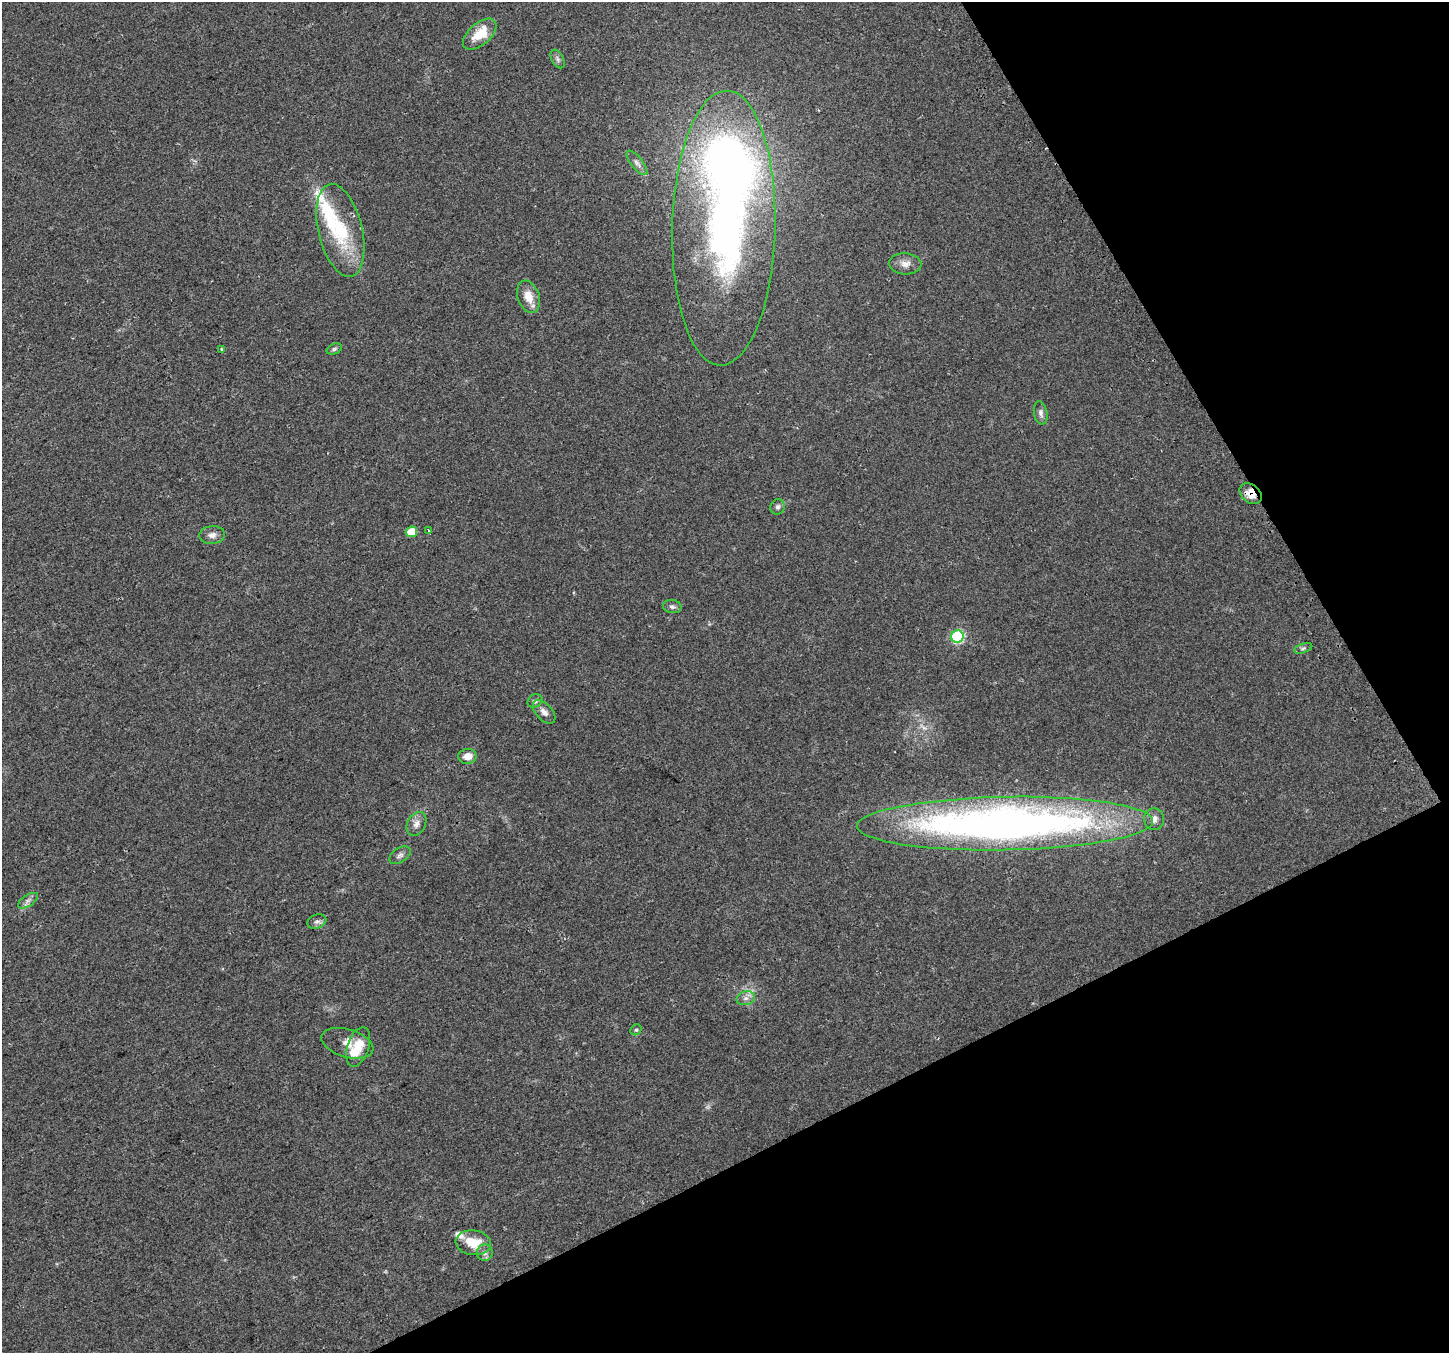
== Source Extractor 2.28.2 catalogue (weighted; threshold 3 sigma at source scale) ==
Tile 12 of 4 x 4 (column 4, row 3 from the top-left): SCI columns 4370-5816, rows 1473-2823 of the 5848 x 5706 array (HDU 1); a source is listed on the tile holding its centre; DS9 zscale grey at full resolution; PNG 1451 x 1355 px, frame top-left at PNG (2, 2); each listed source drawn as its Kron ellipse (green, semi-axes under 4 px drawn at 4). Shown black and unused: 25% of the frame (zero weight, under 2 of 3 exposures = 2% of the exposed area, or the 3 px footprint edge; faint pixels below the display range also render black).
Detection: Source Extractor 2.28.2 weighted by HDU 2 'WHT'; one run over the whole footprint, this tile lists its part. Background 0.0511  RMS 0.0081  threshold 0.0365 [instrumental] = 3 sigma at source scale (4.5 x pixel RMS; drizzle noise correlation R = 1.50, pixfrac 1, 0.0396/0.0396 arcsec/px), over >= 5 px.
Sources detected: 42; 1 too faint to see at this stretch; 3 inside a brighter object's white glare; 1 cosmic-ray / hot-pixel residue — neither listed nor drawn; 4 inside a brighter listed object's ellipse — not listed separately; the other 33 listed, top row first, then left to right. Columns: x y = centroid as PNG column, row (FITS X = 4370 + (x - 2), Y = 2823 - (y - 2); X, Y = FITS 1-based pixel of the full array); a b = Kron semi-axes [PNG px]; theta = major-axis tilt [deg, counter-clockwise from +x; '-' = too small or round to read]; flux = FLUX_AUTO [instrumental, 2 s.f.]
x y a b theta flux
480 34 20 11 41 21
558 59 10 6 -60 2.2
637 163 15 6 -51 3.5
724 228 137 51 89 410
340 230 47 22 -76 54
905 264 16 10 -4 6.3
528 297 16 11 -70 11
221 349 3 3 - 1.2
334 349 8 5 21 1.7
1041 413 11 6 -79 3
1251 494 12 9 -40 9.4
778 507 8 7 - 2.1
428 530 3 3 - 2.9
411 532 6 5 - 17
212 535 13 9 5 4.5
672 607 9 6 -6 2.5
957 637 6 6 - 88
1303 648 9 4 19 1.7
535 701 8 6 31 2.2
544 712 14 8 -47 4.6
468 756 9 7 6 8
1154 819 11 10 - 4.8
1005 823 148 26 1 640
416 824 13 9 62 5
400 855 12 7 34 3.1
28 901 11 5 34 3.2
317 921 9 7 18 2.6
746 998 9 7 14 3.8
636 1030 6 5 - 1.3
347 1043 27 14 -16 11
358 1047 20 10 72 15
473 1243 17 12 -6 17
485 1253 8 8 - 3.3
Overlapping masked pixels (flux is a lower limit): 1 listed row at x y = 1251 494